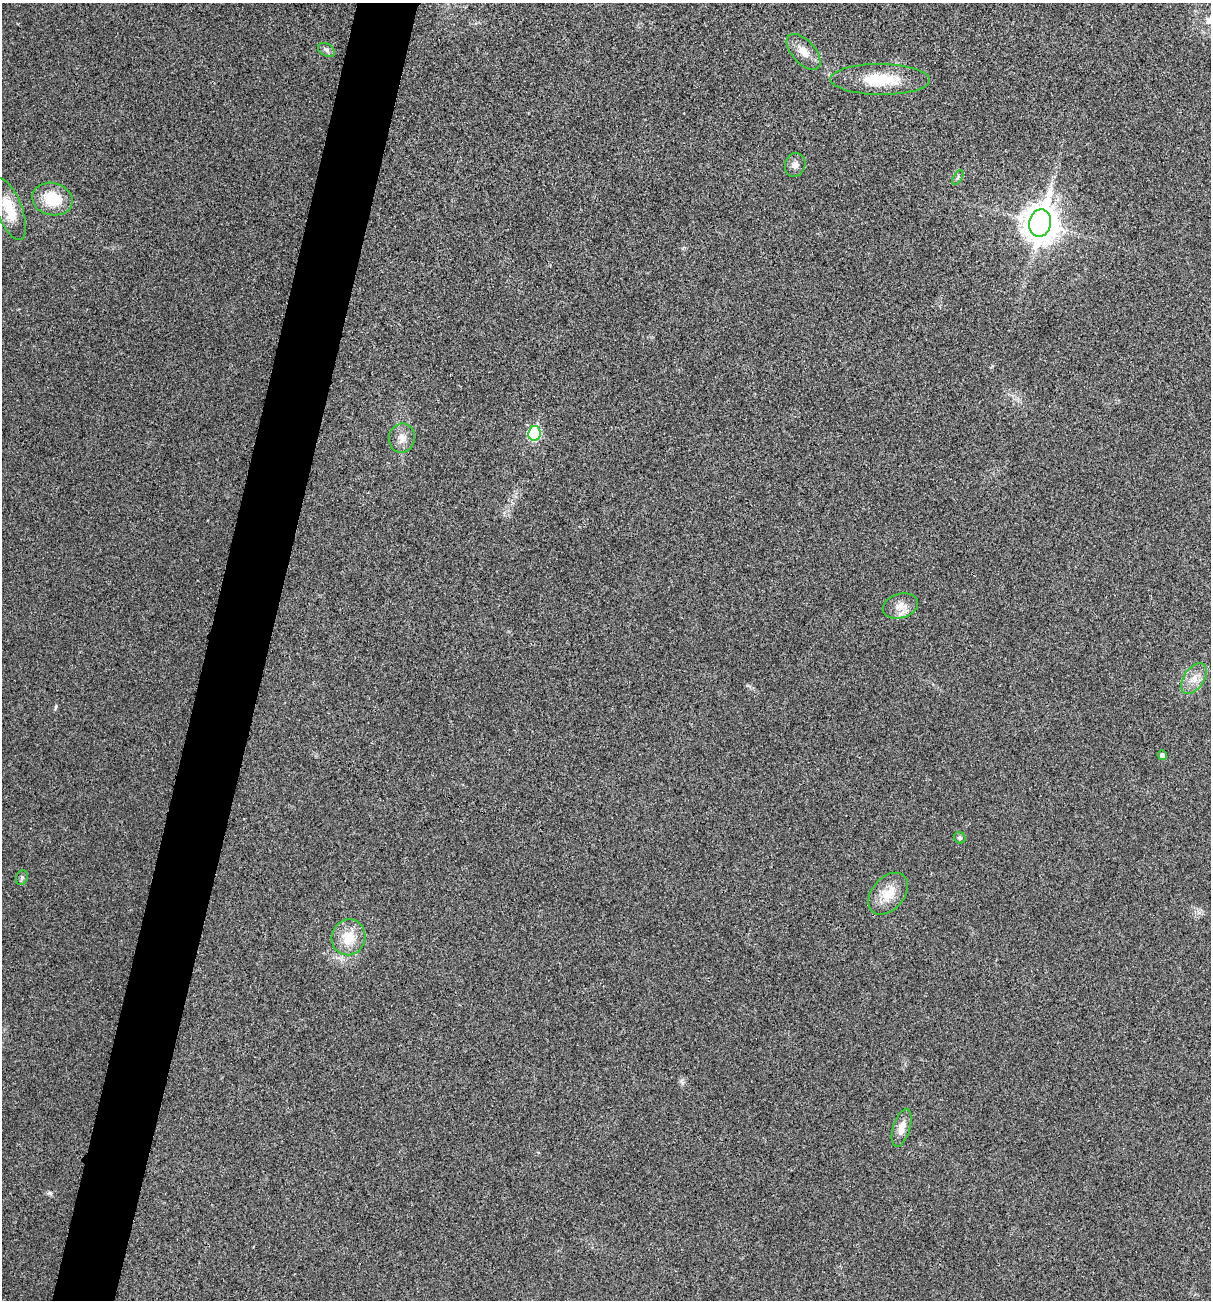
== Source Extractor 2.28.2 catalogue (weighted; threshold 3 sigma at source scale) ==
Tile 7 of 4 x 4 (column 3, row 2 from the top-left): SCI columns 2549-3757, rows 2604-3901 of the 5220 x 5205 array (HDU 1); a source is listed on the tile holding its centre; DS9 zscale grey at full resolution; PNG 1213 x 1302 px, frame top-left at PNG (2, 3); each listed source drawn as its Kron ellipse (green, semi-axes under 4 px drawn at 4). Shown black and unused: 5% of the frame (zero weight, under 3 of 4 exposures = <1% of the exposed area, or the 3 px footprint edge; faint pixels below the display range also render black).
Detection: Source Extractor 2.28.2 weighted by HDU 2 'WHT'; one run over the whole footprint, this tile lists its part. Background 0.0264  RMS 0.0059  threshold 0.0265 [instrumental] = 3 sigma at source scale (4.5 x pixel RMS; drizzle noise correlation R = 1.50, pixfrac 1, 0.05/0.05 arcsec/px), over >= 5 px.
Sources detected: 18; all 18 listed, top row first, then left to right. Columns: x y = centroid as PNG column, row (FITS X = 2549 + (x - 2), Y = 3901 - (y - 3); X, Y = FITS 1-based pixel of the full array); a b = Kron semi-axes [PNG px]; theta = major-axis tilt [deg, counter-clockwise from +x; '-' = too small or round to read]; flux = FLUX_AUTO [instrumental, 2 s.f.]
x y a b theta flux
326 50 9 6 -29 1.8
804 52 22 11 -47 7.4
880 79 50 15 -1 23
795 165 12 10 72 3.3
958 177 8 4 60 1
52 199 21 16 -12 20
9 209 33 13 -69 16
1040 223 14 11 77 1000
534 433 7 6 - 50
402 438 15 13 80 5.7
900 606 18 12 17 6.4
1194 679 17 10 54 6.6
1162 755 5 4 - 2.3
960 838 6 5 - 1
22 878 7 5 69 1.3
888 894 24 16 49 12
349 937 18 17 - 13
902 1128 19 8 73 6.1
Unlisted compact peaks at least as high as the median listed source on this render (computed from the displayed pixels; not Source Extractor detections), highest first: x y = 50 1193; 56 706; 682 1083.